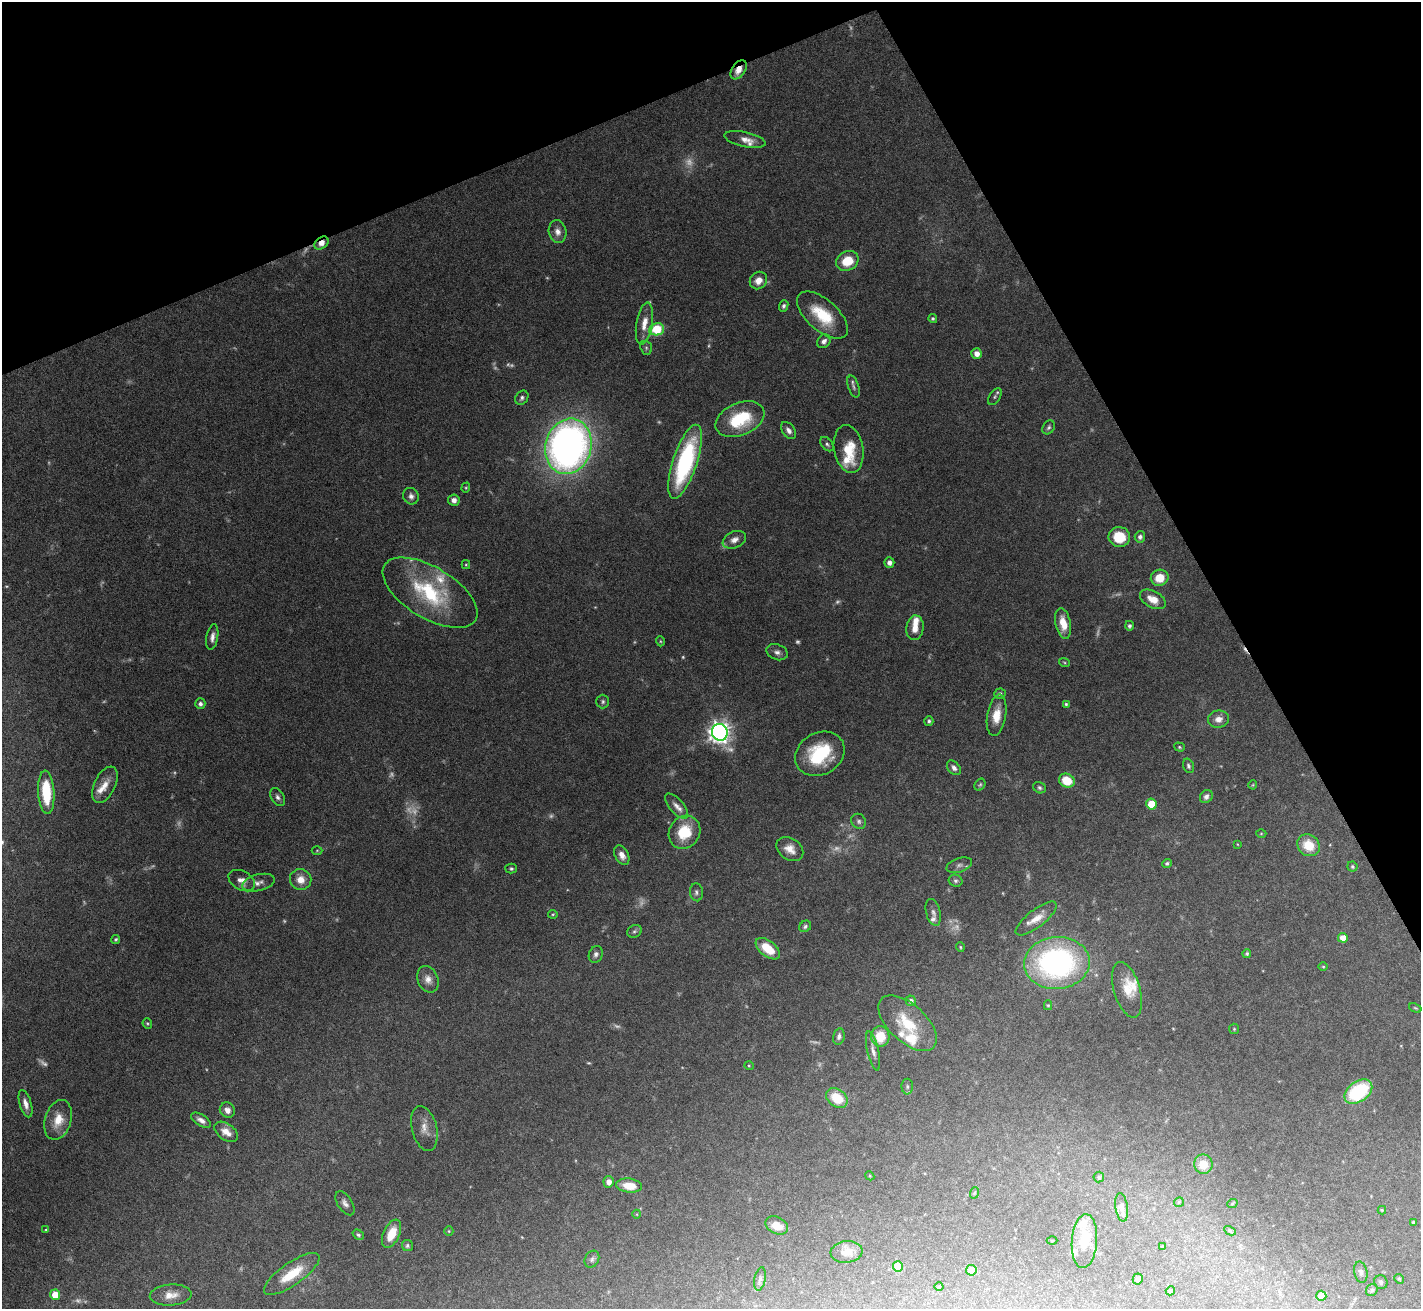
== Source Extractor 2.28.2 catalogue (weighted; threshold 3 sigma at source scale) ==
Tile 3 of 4 x 4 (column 3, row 1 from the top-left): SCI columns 2839-4257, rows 4073-5379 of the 5676 x 5665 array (HDU 1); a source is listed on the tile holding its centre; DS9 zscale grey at full resolution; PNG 1423 x 1311 px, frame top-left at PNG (2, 2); each listed source drawn as its Kron ellipse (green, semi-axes under 4 px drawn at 4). Shown black and unused: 23% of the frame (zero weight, under 5 of 10 exposures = <1% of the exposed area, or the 3 px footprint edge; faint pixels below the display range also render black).
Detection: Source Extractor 2.28.2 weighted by HDU 2 'WHT'; one run over the whole footprint, this tile lists its part. Background 0.0674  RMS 0.0024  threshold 0.00968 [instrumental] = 3 sigma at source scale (4.09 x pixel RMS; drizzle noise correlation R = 1.36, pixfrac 0.8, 0.05/0.05 arcsec/px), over >= 5 px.
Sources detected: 207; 38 too faint to see at this stretch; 1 cosmic-ray / hot-pixel residue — neither listed nor drawn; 14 inside a brighter listed object's ellipse — not listed separately; the other 154 listed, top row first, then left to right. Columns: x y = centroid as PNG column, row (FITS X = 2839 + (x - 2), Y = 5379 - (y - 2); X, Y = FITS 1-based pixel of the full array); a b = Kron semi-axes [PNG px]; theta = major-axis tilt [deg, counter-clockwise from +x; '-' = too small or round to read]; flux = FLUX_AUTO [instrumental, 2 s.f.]
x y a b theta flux
738 70 11 6 55 2.3
745 139 21 7 -12 2
558 232 11 8 -79 1.5
321 243 8 5 37 1.8
847 261 12 9 24 5.6
758 281 9 8 - 2
784 306 6 4 67 0.55
822 315 31 15 -41 9.4
933 318 4 4 - 0.39
644 323 21 8 80 2.8
657 329 7 6 - 8.6
824 341 7 6 - 0.96
646 348 7 5 -70 0.43
977 354 5 5 - 1.7
854 387 11 5 -71 0.73
995 397 9 5 57 0.51
522 398 7 6 - 0.69
740 419 25 16 23 13
1049 427 7 5 57 0.53
788 430 9 6 -54 0.97
827 444 8 5 -50 0.53
568 446 28 23 74 130
849 449 24 14 -80 6.4
685 462 38 12 72 31
466 488 5 4 - 0.24
411 496 8 7 - 0.96
454 500 6 6 - 1.2
1119 537 11 10 - 6.2
1140 537 6 5 - 0.72
734 540 12 8 24 1.4
889 563 5 5 - 1.1
466 565 4 4 - 0.24
1160 578 9 8 - 4.2
430 593 53 25 -31 19
1153 599 14 8 -28 2.9
1063 623 15 7 -79 3.6
1129 626 5 4 - 0.57
915 628 12 8 82 2.2
212 637 13 5 80 1.2
660 641 5 3 - 0.22
777 652 11 7 -21 1
1064 662 5 3 - 0.27
1000 693 6 5 - 0.48
603 702 7 6 - 0.54
200 704 5 5 - 0.78
1066 704 4 4 - 0.34
997 715 21 9 80 3.9
1218 719 10 8 10 1.7
929 721 4 4 - 0.45
720 732 8 7 - 160
1179 747 5 4 - 0.32
820 754 26 21 30 15
1188 766 7 5 -72 0.51
954 768 8 5 -49 0.89
1067 781 8 6 -26 5.8
105 785 19 10 64 2.8
980 785 6 5 - 0.36
1253 785 4 4 - 0.21
1040 788 6 5 - 0.47
46 792 22 8 -86 9.5
1206 796 7 5 50 0.85
278 797 10 6 -58 0.81
1151 804 5 5 - 5.1
677 806 15 7 -49 1.6
859 821 8 7 - 0.66
685 832 17 15 56 8.1
1261 833 5 3 - 0.21
1237 844 4 2 - 0.17
1308 845 12 10 -39 5
790 849 14 10 -35 2.5
317 850 5 3 - 0.22
622 855 10 6 -62 1.6
1167 863 5 4 - 0.43
959 865 13 7 19 0.93
1352 866 5 5 - 0.37
511 869 5 5 - 0.43
301 880 11 10 - 2.5
242 881 14 9 -30 1.6
955 881 7 6 - 0.54
258 883 17 8 14 1.4
696 892 9 6 -85 0.67
933 912 14 7 -76 1.1
553 914 5 3 - 0.24
1036 919 25 8 38 2.8
805 926 6 5 - 0.5
634 931 7 6 - 0.48
1343 938 5 5 - 2.4
116 939 4 4 - 0.33
960 947 4 4 - 0.27
768 949 14 8 -38 5.1
596 954 8 6 66 0.76
1247 954 4 4 - 0.33
1057 963 33 26 4 53
1323 967 4 3 - 0.21
428 979 14 10 -66 1.7
1127 990 29 13 -74 4.1
911 1001 5 5 - 0.82
1048 1005 5 4 - 0.26
1415 1008 6 3 -23 0.23
908 1023 36 18 -43 8.3
147 1024 5 5 - 0.3
1234 1029 5 5 - 0.28
839 1036 8 5 79 0.77
880 1036 10 9 - 4.9
873 1051 20 5 -77 1.3
749 1066 5 3 - 0.21
907 1087 8 6 -89 0.5
1358 1092 15 10 36 16
837 1098 11 8 -36 5.8
26 1104 14 6 -73 1.5
227 1110 8 7 - 1.4
58 1120 20 13 74 4.1
201 1120 11 5 -32 1.2
424 1128 23 12 -76 2.8
226 1132 13 8 -36 2.4
1203 1164 9 9 - 4.1
870 1176 5 3 - 0.19
1099 1177 5 5 - 0.38
609 1182 5 5 - 1.3
629 1186 13 7 -7 3.8
974 1193 6 3 71 0.25
1179 1202 5 4 - 0.31
345 1203 13 7 -57 1.1
1232 1204 5 3 - 0.19
1122 1207 14 6 -81 0.95
1382 1210 4 4 - 0.25
637 1214 4 3 - 0.17
1413 1222 4 3 - 0.27
777 1225 12 8 -26 3.2
46 1230 3 3 - 0.2
449 1231 5 4 - 0.25
1230 1231 6 4 -28 0.28
392 1234 15 8 65 4.5
358 1235 6 4 -39 0.4
1052 1241 5 3 - 0.21
1084 1241 27 12 86 6.1
407 1246 6 5 - 0.5
1162 1246 4 4 - 0.28
846 1252 16 11 6 2.5
592 1259 9 7 61 0.63
898 1266 5 5 - 6.9
971 1270 5 5 - 3.3
1361 1272 11 6 -78 0.81
292 1274 33 11 35 6.8
760 1279 12 5 78 0.68
1138 1279 5 5 - 0.79
1399 1279 5 4 - 0.27
1381 1282 7 6 - 0.46
939 1286 4 3 - 0.18
1372 1290 6 5 - 0.53
1170 1291 4 4 - 0.43
55 1295 5 5 - 4.3
171 1295 21 10 4 2.6
1321 1296 5 5 - 3.2
Overlapping masked pixels (flux is a lower limit): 2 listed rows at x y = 738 70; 321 243